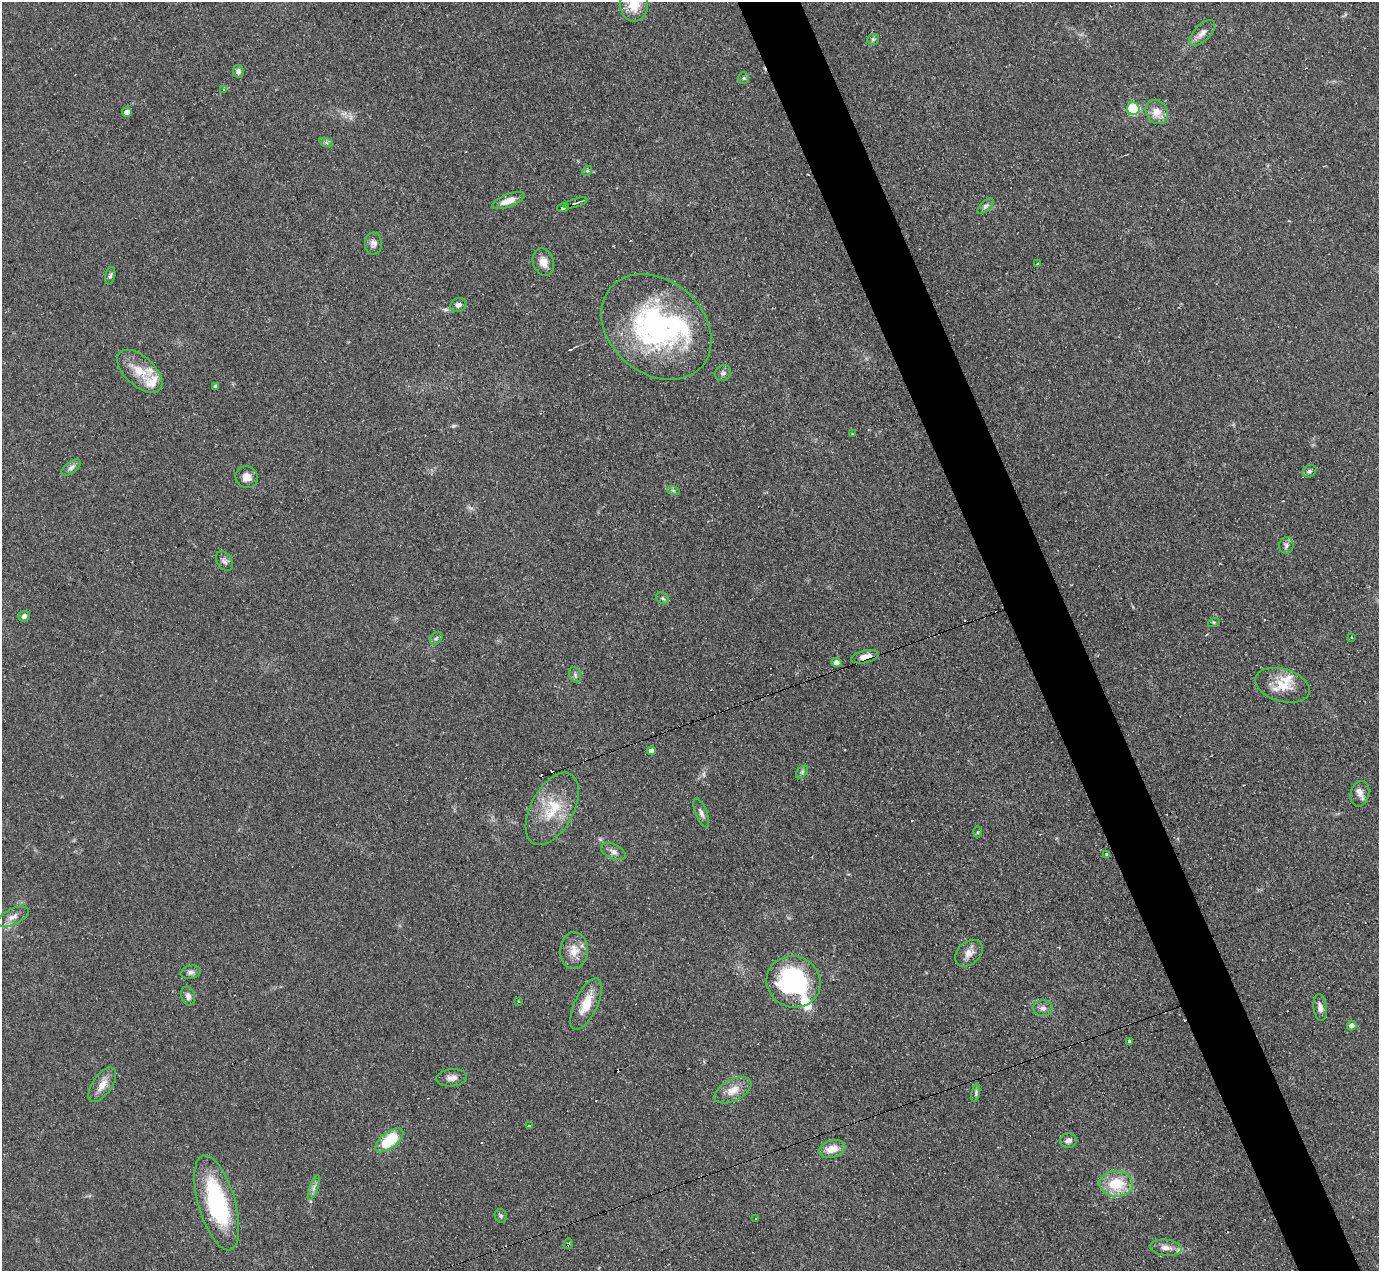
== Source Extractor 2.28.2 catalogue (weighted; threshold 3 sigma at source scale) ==
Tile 6 of 4 x 4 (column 2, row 2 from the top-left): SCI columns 1379-2755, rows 2812-4080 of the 5510 x 5494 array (HDU 1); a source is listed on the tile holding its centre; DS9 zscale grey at full resolution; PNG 1381 x 1273 px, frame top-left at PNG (2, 2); each listed source drawn as its Kron ellipse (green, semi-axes under 4 px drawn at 4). Shown black and unused: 5% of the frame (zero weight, under 3 of 4 exposures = <1% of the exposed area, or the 3 px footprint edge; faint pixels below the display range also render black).
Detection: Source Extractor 2.28.2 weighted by HDU 2 'WHT'; one run over the whole footprint, this tile lists its part. Background 0.0775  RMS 0.0053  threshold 0.024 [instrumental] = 3 sigma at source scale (4.5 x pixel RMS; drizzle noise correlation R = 1.50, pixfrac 1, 0.05/0.05 arcsec/px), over >= 5 px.
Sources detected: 90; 1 too faint to see at this stretch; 8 cosmic-ray / hot-pixel residue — neither listed nor drawn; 6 inside a brighter listed object's ellipse — not listed separately; the other 75 listed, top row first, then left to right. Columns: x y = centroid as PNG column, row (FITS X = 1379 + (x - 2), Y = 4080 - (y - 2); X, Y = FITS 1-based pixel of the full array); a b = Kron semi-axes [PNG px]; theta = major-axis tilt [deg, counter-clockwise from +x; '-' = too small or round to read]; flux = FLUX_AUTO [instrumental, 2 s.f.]
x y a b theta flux
634 5 16 14 -86 12
1202 33 16 8 45 3.6
873 39 6 5 - 1.1
238 71 6 5 - 1.6
744 78 6 5 - 0.91
224 89 4 3 - 44
1133 109 6 6 - 30
127 112 5 5 - 3.4
1157 112 12 10 -57 6.3
326 142 7 4 -19 1.2
587 171 5 4 - 0.76
509 201 17 6 21 6.3
576 203 12 2 16 0.91
986 206 10 5 43 1.5
563 207 6 3 18 3
373 243 11 8 89 2.6
543 262 14 10 -71 5
1038 263 3 3 - 1.4
110 276 9 5 76 1.2
458 305 8 6 25 2
656 327 60 46 -41 110
140 371 27 14 -43 12
723 373 8 7 - 1.7
216 386 4 3 - 0.98
852 434 2 2 - 0.44
71 468 11 5 37 2
1310 471 7 6 - 1.2
247 477 11 10 - 4.1
673 490 6 4 -19 0.85
1286 545 8 7 - 1.9
224 561 11 7 -57 1.9
663 598 7 5 -35 1.1
24 616 5 5 - 1.6
1214 622 6 4 17 0.64
1352 637 3 2 - 0.56
436 638 7 5 45 1.1
865 657 14 6 13 5.1
837 662 5 4 - 2.7
575 675 8 6 -69 1.4
1283 685 28 16 -16 13
651 751 4 4 - 1.6
802 772 7 4 46 1
1360 794 13 9 77 3.5
552 809 39 21 62 22
701 813 15 6 -68 2.3
977 832 6 4 89 0.65
613 852 13 7 -26 2.5
1106 854 3 3 - 1.2
13 917 17 8 25 4
574 951 18 14 87 7.6
969 953 16 11 41 4.4
191 972 10 6 11 1.9
793 982 27 25 -24 73
188 996 9 7 -75 2.2
518 1001 4 2 - 0.48
586 1004 28 11 65 11
1043 1008 10 8 -4 2.4
1320 1008 13 6 -83 2.5
1352 1025 5 4 - 2.3
1129 1041 3 3 - 2.7
452 1078 15 8 6 3.3
102 1085 20 9 56 5.8
733 1090 20 10 27 6.8
976 1093 9 3 78 1.2
529 1125 3 3 - 4.8
389 1140 16 8 38 24
1068 1141 8 7 - 2.4
832 1149 13 8 15 6.7
1116 1184 17 13 1 19
314 1187 13 4 70 1.9
217 1203 49 18 -74 59
501 1216 7 6 - 1.1
756 1218 3 2 - 0.81
568 1244 5 3 - 1.3
1166 1248 16 8 -6 4.3
Overlapping masked pixels (flux is a lower limit): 3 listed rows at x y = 563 207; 865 657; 568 1244
Isophote crosses this tile's border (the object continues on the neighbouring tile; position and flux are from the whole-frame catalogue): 1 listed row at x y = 634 5